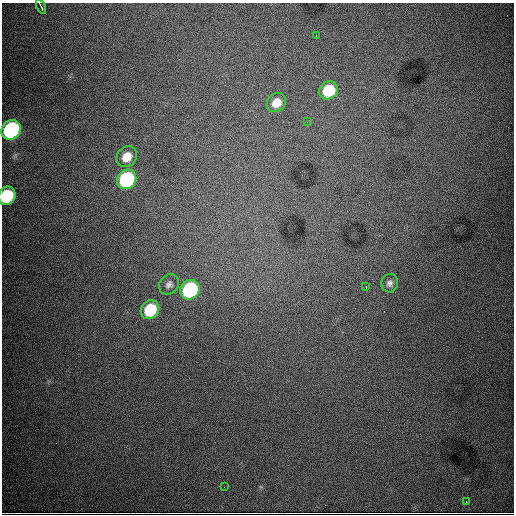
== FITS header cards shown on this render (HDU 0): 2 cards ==
NAXIS1  =                  512
NAXIS2  =                  512

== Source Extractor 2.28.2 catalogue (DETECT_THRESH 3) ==
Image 512 x 512 px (HDU 0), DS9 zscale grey, 1 PNG px = 1 image px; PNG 516 x 516 px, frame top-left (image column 1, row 512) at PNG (2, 3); each listed source drawn as its Kron ellipse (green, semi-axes under 4 px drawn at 4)
Background 9880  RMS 110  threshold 318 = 3 sigma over >= 5 px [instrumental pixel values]
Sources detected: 16; all 16 listed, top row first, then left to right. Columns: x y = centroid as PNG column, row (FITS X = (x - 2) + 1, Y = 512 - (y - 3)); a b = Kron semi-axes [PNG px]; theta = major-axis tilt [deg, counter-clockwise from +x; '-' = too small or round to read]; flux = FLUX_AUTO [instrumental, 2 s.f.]
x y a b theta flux
41 7 7 2 -65 1.4e+04
316 36 3 2 - 5.2e+03
329 90 10 8 40 2.7e+05
276 103 10 9 - 9.4e+04
307 122 2 2 - 5.9e+03
11 130 10 9 - 1.6e+06
127 157 11 9 48 1.0e+05
127 179 10 9 - 9.9e+05
7 196 10 8 59 4.3e+05
390 283 9 8 - 3.3e+04
169 284 11 9 49 3.2e+04
366 287 2 2 - 5.6e+03
190 290 10 9 - 9.3e+05
150 310 10 8 51 3.2e+05
224 487 2 2 - 7.0e+03
466 502 3 2 - 9.3e+03
At the frame edge (FLAGS 8, measured only in part): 2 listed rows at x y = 41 7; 7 196